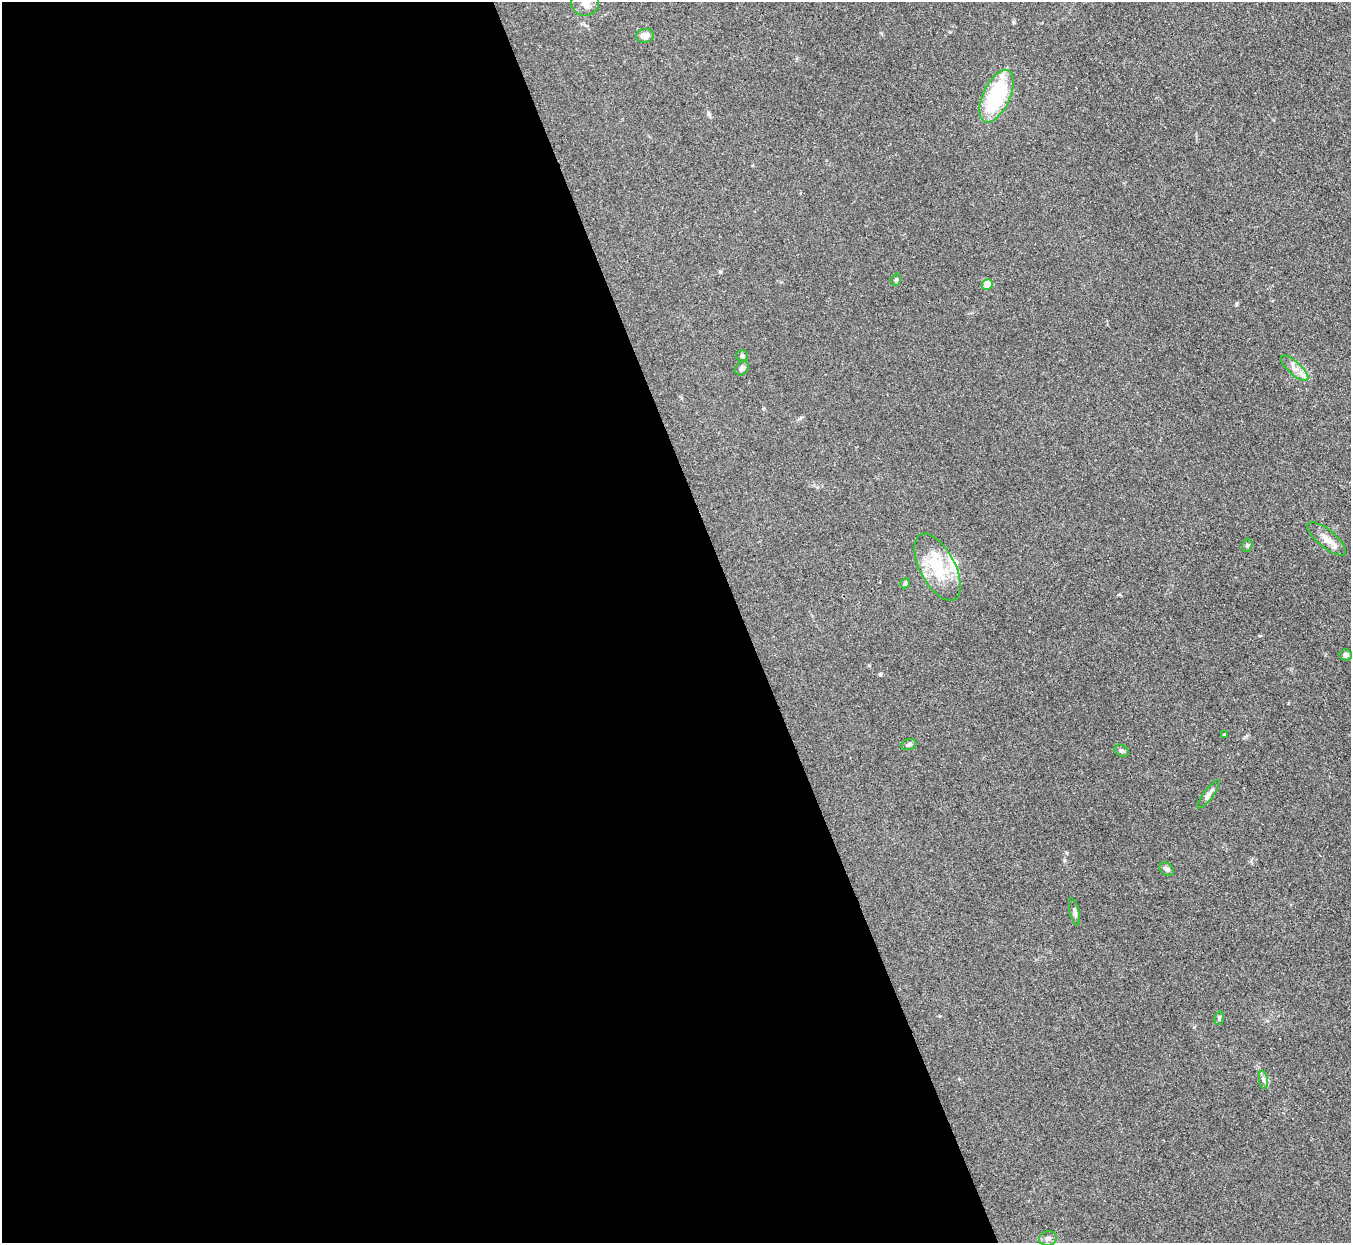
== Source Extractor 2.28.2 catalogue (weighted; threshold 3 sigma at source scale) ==
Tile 9 of 4 x 4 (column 1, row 3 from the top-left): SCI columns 3-1351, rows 1516-2756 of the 5401 x 5387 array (HDU 1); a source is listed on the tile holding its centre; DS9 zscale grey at full resolution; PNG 1353 x 1245 px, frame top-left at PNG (2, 2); each listed source drawn as its Kron ellipse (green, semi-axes under 4 px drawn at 4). Shown black and unused: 55% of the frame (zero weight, under 3 of 4 exposures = <1% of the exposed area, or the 3 px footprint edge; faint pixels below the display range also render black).
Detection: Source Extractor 2.28.2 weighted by HDU 2 'WHT'; one run over the whole footprint, this tile lists its part. Background 0.111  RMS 0.0067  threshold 0.0301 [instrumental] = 3 sigma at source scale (4.5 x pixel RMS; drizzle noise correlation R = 1.50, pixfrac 1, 0.05/0.05 arcsec/px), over >= 5 px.
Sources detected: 24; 2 inside a brighter listed object's ellipse — not listed separately; the other 22 listed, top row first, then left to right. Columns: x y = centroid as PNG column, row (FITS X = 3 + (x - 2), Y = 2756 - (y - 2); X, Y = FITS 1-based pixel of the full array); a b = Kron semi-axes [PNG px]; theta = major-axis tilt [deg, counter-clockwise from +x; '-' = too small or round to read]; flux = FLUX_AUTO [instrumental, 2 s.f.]
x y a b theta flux
585 3 14 13 - 6
645 36 9 7 11 4.8
996 96 28 13 65 55
896 280 6 4 71 1.1
987 284 5 5 - 13
742 355 6 5 - 1.5
742 368 8 6 50 2.2
1294 368 17 6 -42 4.6
1327 539 24 9 -39 6.8
1247 545 7 5 71 1.2
937 567 37 17 -62 30
905 583 5 5 - 1.7
1346 655 6 6 - 2.1
1224 735 3 2 - 0.61
909 745 8 5 18 1.5
1122 751 7 5 -28 1.5
1208 794 17 5 53 3
1167 869 8 6 -36 2
1075 912 14 4 -77 1.9
1219 1018 7 4 76 1
1263 1080 9 4 -81 1.9
1048 1238 9 7 12 2.4
Isophote crosses this tile's border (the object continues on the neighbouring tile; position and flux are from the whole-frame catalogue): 1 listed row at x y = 585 3
Unlisted compact peaks at least as high as the median listed source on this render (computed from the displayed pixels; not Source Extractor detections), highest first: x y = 880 674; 1236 304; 1013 22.